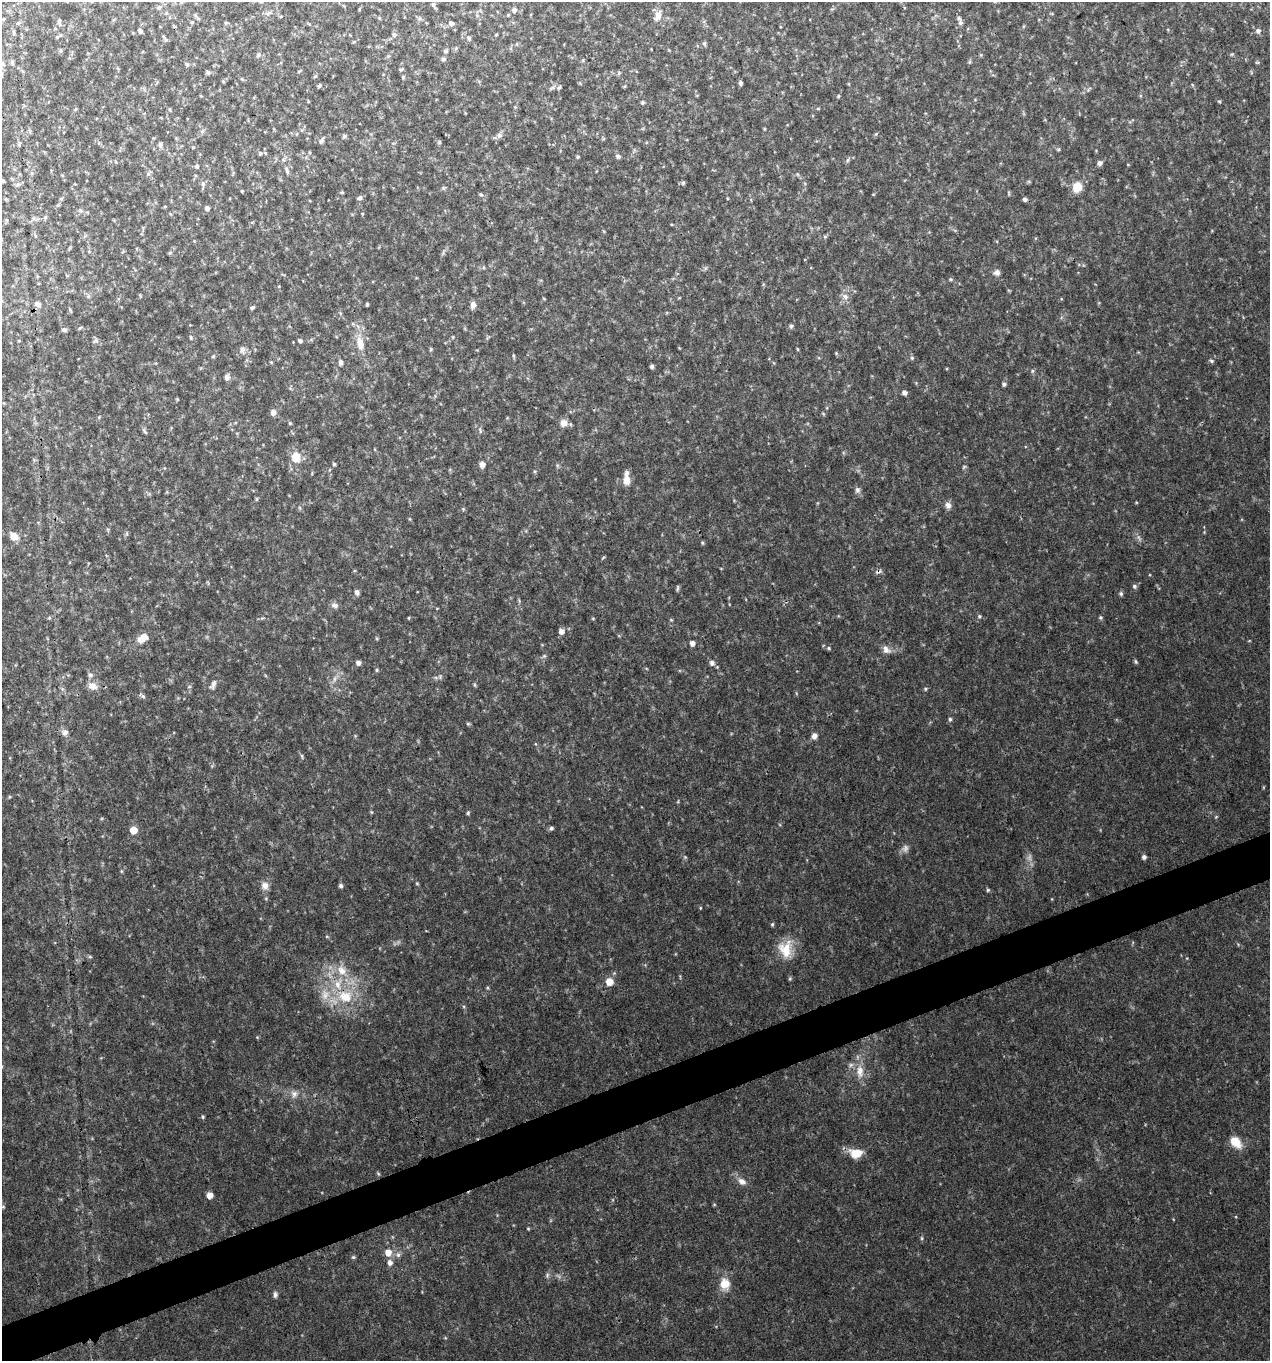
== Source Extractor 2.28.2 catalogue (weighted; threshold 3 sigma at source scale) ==
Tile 7 of 4 x 4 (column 3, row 2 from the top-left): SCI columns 2665-3932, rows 2722-4080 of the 5274 x 5444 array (HDU 1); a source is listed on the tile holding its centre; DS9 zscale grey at full resolution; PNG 1272 x 1363 px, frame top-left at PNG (2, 2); no overlay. Shown black and unused: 3% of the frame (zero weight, under 3 of 4 exposures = <1% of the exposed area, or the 3 px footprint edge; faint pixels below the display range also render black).
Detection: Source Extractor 2.28.2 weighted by HDU 2 'WHT'; one run over the whole footprint, this tile lists its part. Background 0.0305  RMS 0.0038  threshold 0.0171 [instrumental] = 3 sigma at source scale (4.5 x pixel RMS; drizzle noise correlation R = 1.50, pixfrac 1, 0.0396/0.0396 arcsec/px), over >= 5 px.
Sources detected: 216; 3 too faint to see at this stretch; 1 cosmic-ray / hot-pixel residue — not listed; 3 inside a brighter listed object's ellipse — not listed separately; the other 209 listed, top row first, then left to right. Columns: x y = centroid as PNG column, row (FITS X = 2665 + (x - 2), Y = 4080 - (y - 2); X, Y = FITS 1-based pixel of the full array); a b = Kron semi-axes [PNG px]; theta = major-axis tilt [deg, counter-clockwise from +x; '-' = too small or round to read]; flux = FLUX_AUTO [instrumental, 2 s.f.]
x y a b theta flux
181 2 5 5 - 0.58
433 5 9 5 -65 1
158 7 6 5 - 0.77
359 9 5 3 - 0.35
514 10 6 6 - 1.1
268 13 10 4 23 0.91
658 16 17 9 72 2.8
419 19 6 5 - 0.75
59 22 9 4 -83 1
192 22 4 4 - 0.45
18 23 5 5 - 0.51
451 23 6 5 - 1.1
960 23 8 6 -67 1.2
140 31 4 4 - 1
1258 31 7 6 - 1.2
394 35 6 6 - 0.9
496 35 3 3 - 0.34
57 37 5 4 - 0.49
469 38 7 5 -65 0.8
166 40 6 5 - 0.64
704 43 7 5 90 0.64
517 44 5 3 - 0.36
61 50 6 4 71 0.51
445 51 6 5 - 0.7
258 55 6 5 - 0.77
388 56 5 4 - 0.51
443 59 6 5 - 0.84
12 62 8 5 -81 0.75
969 62 6 4 70 0.52
1257 62 6 3 -17 0.41
3 63 8 6 -40 0.99
187 64 6 4 -85 0.73
401 69 5 3 - 0.54
299 71 5 3 - 0.36
208 72 6 5 - 0.75
619 73 6 5 - 0.62
403 77 4 4 - 0.54
242 79 6 4 -18 0.43
223 81 5 4 - 0.43
740 83 4 3 - 0.95
319 86 6 3 44 0.49
559 87 6 4 61 0.56
552 88 10 4 33 0.8
1089 89 10 3 53 0.68
201 96 5 3 - 0.31
838 96 5 4 - 0.46
1219 101 4 3 - 0.42
642 103 5 5 - 0.59
75 109 6 4 86 0.46
170 109 5 3 - 0.37
764 129 4 3 - 0.34
876 133 5 3 - 0.39
499 135 8 8 - 1.3
344 136 5 5 - 0.65
321 141 6 5 - 1.2
19 145 5 5 - 0.53
160 145 6 5 - 1
1058 149 5 4 - 0.46
260 153 6 4 -70 0.54
618 156 6 5 - 1.1
578 157 4 4 - 0.55
1100 163 6 5 - 1.3
197 166 5 5 - 0.72
287 171 10 4 -77 0.92
149 173 10 5 42 0.86
797 174 6 4 -70 0.45
2 181 4 3 - 0.71
203 183 8 6 78 1
683 183 6 4 73 0.64
18 184 8 6 24 1.1
1077 187 10 10 - 5.8
242 191 3 3 - 0.37
342 192 5 4 - 0.44
481 194 5 4 - 0.55
360 198 7 5 23 0.91
6 199 5 4 - 0.49
61 199 6 4 1 0.4
1025 199 4 4 - 1
58 205 6 4 45 0.5
165 206 5 3 - 0.35
207 208 4 4 - 1.4
80 210 7 5 -30 0.78
7 220 6 4 -89 0.53
35 236 5 3 - 0.45
825 236 6 4 0 0.52
170 253 5 3 - 0.43
997 272 8 7 - 1.5
951 279 6 4 0 0.54
279 286 5 3 - 0.31
845 297 10 8 -70 2
544 299 5 3 - 0.28
37 304 9 6 -34 1.8
367 304 4 3 - 0.46
473 305 8 7 - 1.7
252 308 5 4 - 0.68
791 326 5 5 - 0.73
80 328 6 3 44 0.42
64 330 5 5 - 1
191 337 6 4 -71 0.59
96 340 8 5 17 0.83
19 341 4 3 - 0.35
300 341 5 4 - 1.1
360 343 19 10 -79 5.3
431 349 5 4 - 0.43
797 349 5 3 - 0.35
242 350 10 7 -89 1.5
213 356 5 4 - 0.5
514 356 5 3 - 0.43
912 358 5 5 - 0.59
1211 361 6 4 -24 0.64
271 362 4 4 - 0.42
340 362 7 5 -90 1.2
652 366 4 3 - 1
1032 371 6 4 90 0.59
227 377 8 6 76 1.4
1004 384 5 5 - 0.92
904 393 5 4 - 1.7
273 413 8 7 - 1.4
290 423 4 4 - 0.45
564 423 8 8 - 2.8
480 430 9 3 -79 0.67
145 432 9 4 -50 0.67
296 457 12 10 87 5.9
334 464 5 4 - 0.61
482 464 7 6 - 1.7
557 465 6 4 -19 0.54
964 467 7 4 45 0.51
626 479 17 7 90 3.4
857 490 9 7 -90 1.3
257 499 6 4 89 0.44
948 505 9 8 - 1.6
463 509 4 4 - 0.44
127 533 6 4 72 0.52
14 536 10 8 -37 3.6
702 543 6 4 -89 0.45
603 558 6 3 48 0.4
1134 586 6 6 - 0.8
677 588 9 3 85 0.54
357 592 7 6 - 1.2
1121 594 6 5 - 0.77
335 605 10 7 -7 1.4
979 616 6 5 - 0.65
1101 617 6 5 - 0.57
49 618 5 4 - 0.5
409 618 4 3 - 0.36
593 618 5 3 - 0.32
671 620 5 3 - 0.35
561 631 6 5 - 2.3
142 638 14 9 39 3.9
692 643 5 5 - 1.8
829 648 6 4 -24 0.6
886 650 12 8 -55 2.2
544 656 6 4 43 0.61
1136 661 6 4 -71 0.59
358 663 5 5 - 1.5
712 663 7 7 - 1.4
377 670 5 4 - 0.52
90 675 7 6 - 1.2
440 676 7 5 80 0.68
213 685 14 7 65 1.7
475 685 5 4 - 0.56
92 686 13 10 -19 3
62 689 6 5 - 0.7
925 689 5 4 - 0.53
143 696 6 5 - 0.75
950 719 5 5 - 0.65
468 724 5 5 - 0.5
65 732 8 8 - 1.9
814 736 7 6 - 1.7
302 756 7 3 -78 0.54
371 812 5 4 - 0.39
468 813 4 4 - 0.56
1216 817 5 4 - 0.39
551 828 5 5 - 0.84
133 830 5 5 - 6.5
905 848 10 9 - 1.7
685 857 5 5 - 0.48
1144 857 4 4 - 1.2
121 871 5 3 - 0.36
417 883 4 4 - 0.39
265 886 11 10 - 2.4
341 886 5 5 - 0.92
988 890 5 4 - 0.59
700 908 5 3 - 0.34
772 924 5 4 - 0.52
327 937 5 3 - 0.39
785 949 23 18 -88 8.8
90 957 6 4 -1 0.51
342 970 16 12 -44 6
609 981 6 6 - 7
345 996 23 18 -17 15
860 1071 20 10 -89 5
294 1094 10 8 87 1.9
203 1117 4 4 - 0.47
1235 1142 14 9 -47 6.9
856 1153 14 10 -1 6.9
378 1173 6 3 -20 0.43
742 1181 13 9 -34 2.6
209 1195 5 5 - 3.4
3 1207 5 4 - 0.39
528 1229 4 4 - 0.36
922 1238 6 4 -89 0.49
388 1253 8 7 - 3.5
398 1255 7 6 - 1.2
353 1257 6 5 - 0.57
390 1263 7 6 - 1.8
547 1275 8 5 83 0.87
725 1284 15 12 -85 5.8
275 1295 7 5 -90 1
Isophote crosses this tile's border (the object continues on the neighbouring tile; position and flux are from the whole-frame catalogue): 4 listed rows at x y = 181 2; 158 7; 3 63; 2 181
Unlisted compact peaks at least as high as the median listed source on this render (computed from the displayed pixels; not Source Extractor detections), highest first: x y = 487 988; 836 353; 848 160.